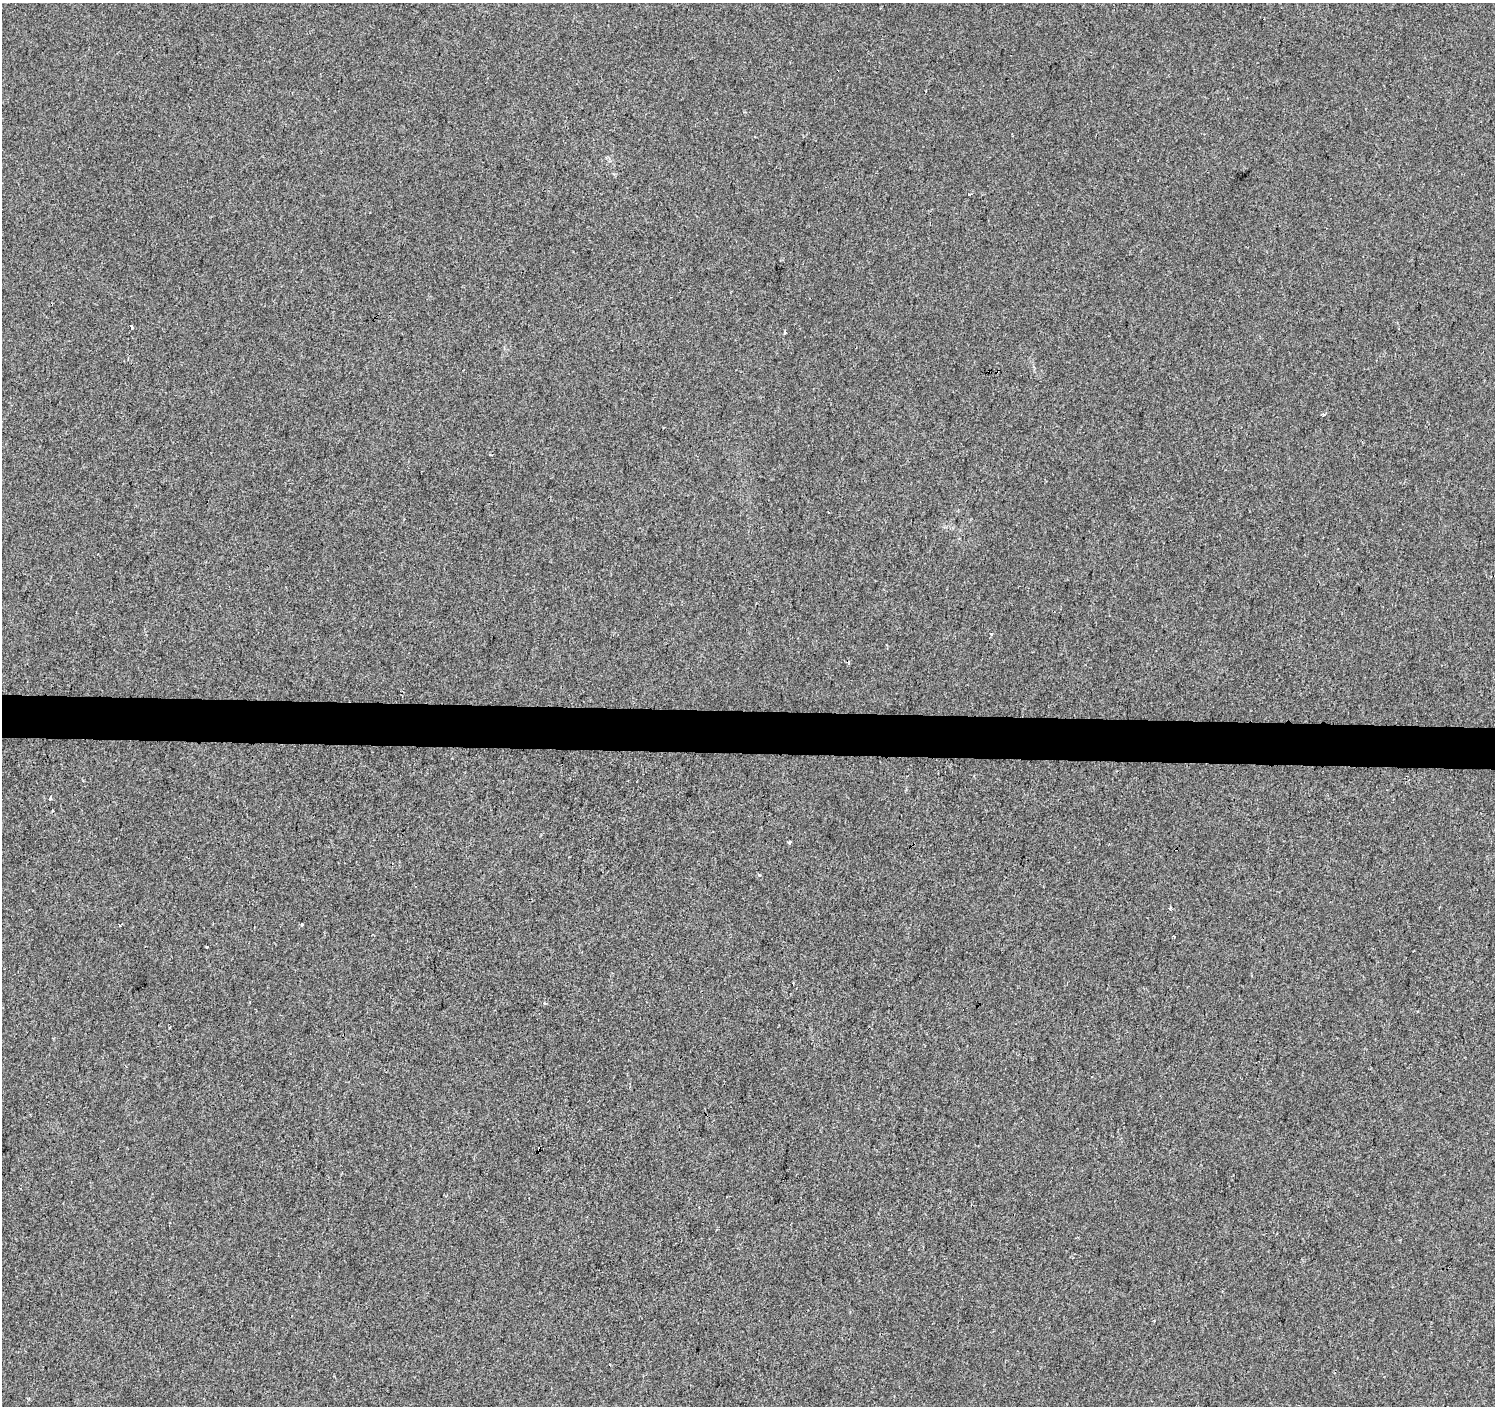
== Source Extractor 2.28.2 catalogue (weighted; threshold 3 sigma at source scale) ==
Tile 5 of 3 x 3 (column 2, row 2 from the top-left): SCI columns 1499-2991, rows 1687-3090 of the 4483 x 4722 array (HDU 1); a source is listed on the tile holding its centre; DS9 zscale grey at full resolution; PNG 1497 x 1408 px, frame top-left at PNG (2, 3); no overlay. Shown black and unused: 3% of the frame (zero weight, under 2 of 3 exposures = <1% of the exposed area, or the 3 px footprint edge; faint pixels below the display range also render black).
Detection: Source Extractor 2.28.2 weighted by HDU 2 'WHT'; one run over the whole footprint, this tile lists its part. Background 0.00108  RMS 0.0048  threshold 0.0214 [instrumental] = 3 sigma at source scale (4.5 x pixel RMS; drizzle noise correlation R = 1.50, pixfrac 1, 0.0396/0.0396 arcsec/px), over >= 5 px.
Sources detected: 14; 1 cosmic-ray / hot-pixel residue — not listed; the other 13 listed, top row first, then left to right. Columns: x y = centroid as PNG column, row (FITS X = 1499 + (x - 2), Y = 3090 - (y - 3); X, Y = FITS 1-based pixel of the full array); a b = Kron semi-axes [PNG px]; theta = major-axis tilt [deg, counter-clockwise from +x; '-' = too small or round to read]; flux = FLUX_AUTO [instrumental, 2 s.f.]
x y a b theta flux
131 327 4 3 - 4.1
784 332 3 3 - 1.1
1323 414 4 3 - 0.91
50 798 3 3 - 0.6
52 811 3 2 - 0.49
789 843 3 3 - 3.4
759 875 5 4 - 0.72
1170 908 3 3 - 2.3
302 925 4 3 - 0.66
120 926 3 3 - 1.1
206 947 3 2 - 0.72
544 1003 4 4 - 0.51
539 1149 3 3 - 13
Overlapping masked pixels (flux is a lower limit): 1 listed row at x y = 539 1149
Unlisted compact peaks at least as high as the median listed source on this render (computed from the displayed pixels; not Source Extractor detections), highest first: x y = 991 634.